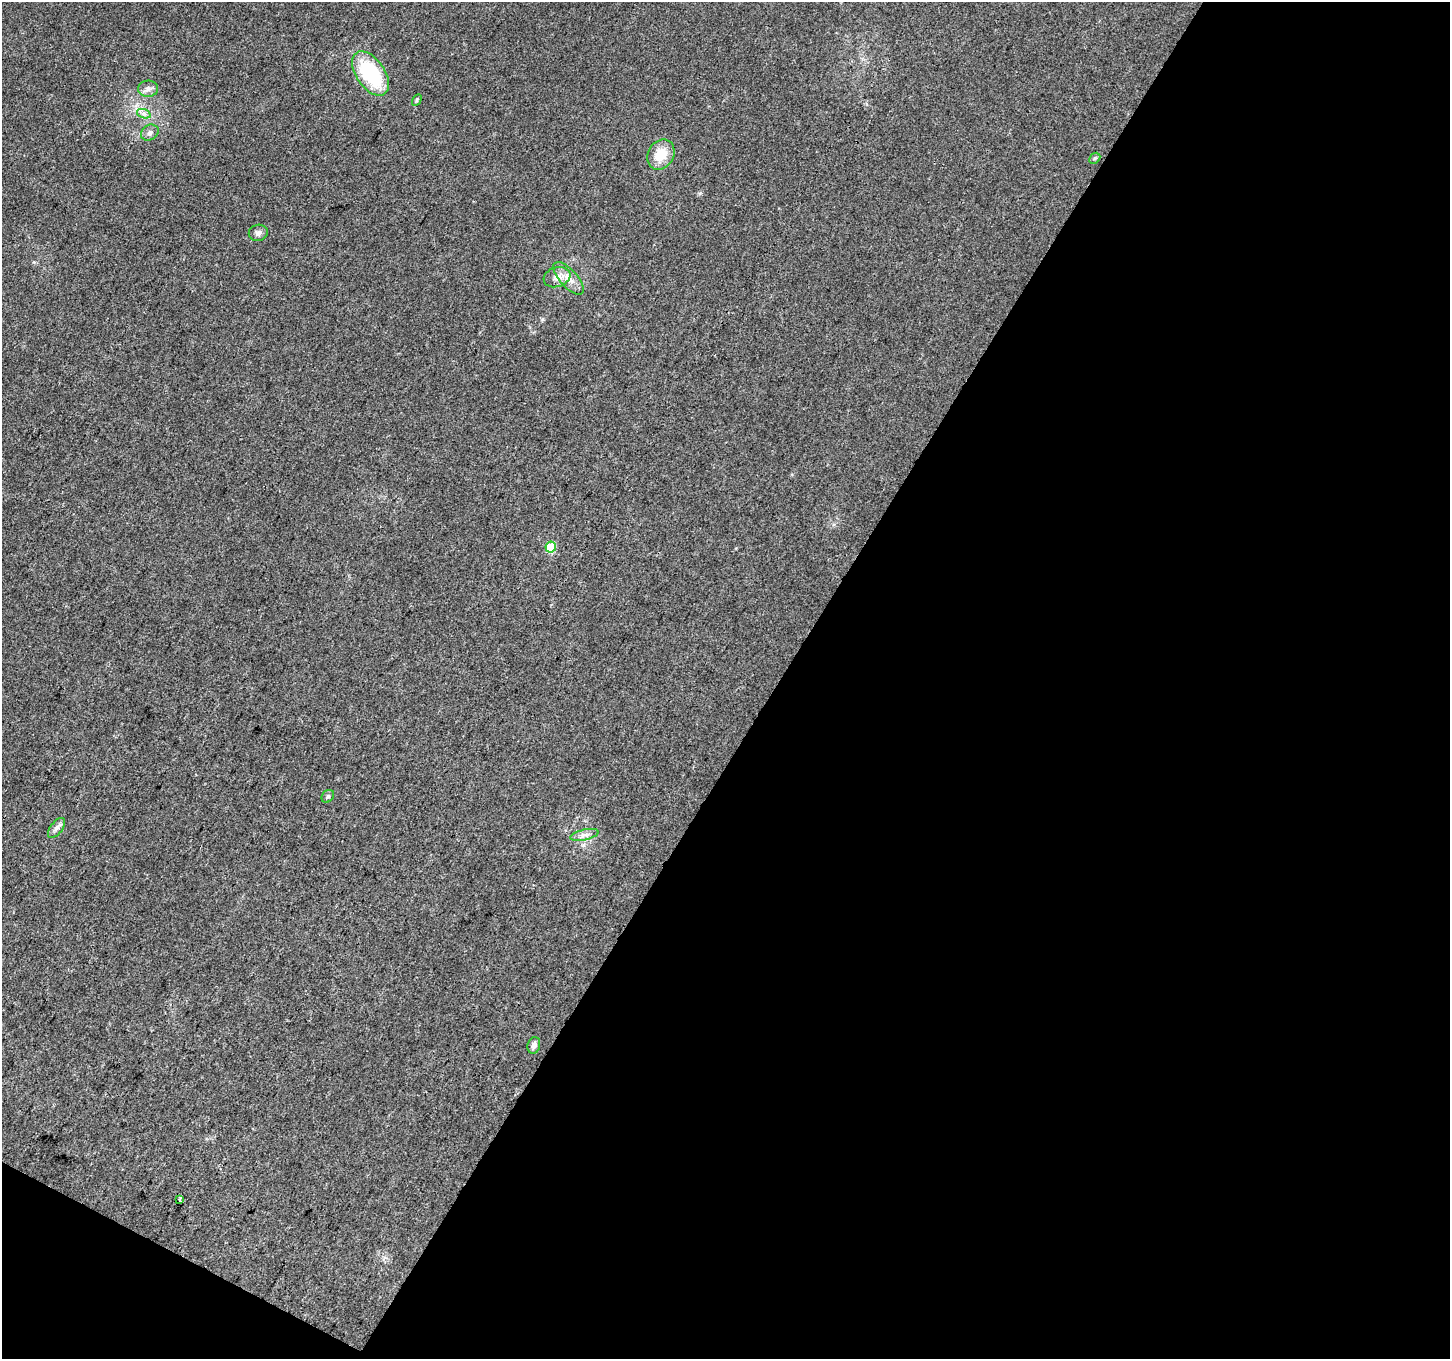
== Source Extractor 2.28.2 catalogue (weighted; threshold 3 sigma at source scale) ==
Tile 4 of 2 x 2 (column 2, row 2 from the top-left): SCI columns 1450-2897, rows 121-1477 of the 2898 x 2936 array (HDU 1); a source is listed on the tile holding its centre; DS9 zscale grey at full resolution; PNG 1452 x 1361 px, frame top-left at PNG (2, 2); each listed source drawn as its Kron ellipse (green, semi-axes under 4 px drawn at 4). Shown black and unused: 48% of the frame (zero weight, under 3 of 4 exposures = <1% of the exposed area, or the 3 px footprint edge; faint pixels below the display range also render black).
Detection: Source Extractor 2.28.2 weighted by HDU 2 'WHT'; one run over the whole footprint, this tile lists its part. Background 0.019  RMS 0.0043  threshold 0.0191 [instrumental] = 3 sigma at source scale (4.5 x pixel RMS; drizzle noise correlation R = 1.50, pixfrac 1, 0.0396/0.0396 arcsec/px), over >= 5 px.
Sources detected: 16; all 16 listed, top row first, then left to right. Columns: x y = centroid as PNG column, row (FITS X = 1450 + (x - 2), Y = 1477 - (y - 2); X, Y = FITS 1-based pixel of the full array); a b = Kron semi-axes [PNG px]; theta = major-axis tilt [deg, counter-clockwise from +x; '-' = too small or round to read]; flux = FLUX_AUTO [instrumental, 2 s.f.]
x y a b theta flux
370 73 25 14 -55 32
148 89 10 8 2 2.1
417 100 6 4 60 0.57
144 114 7 4 -19 1.3
150 133 9 7 31 1.6
661 154 16 13 56 9.4
1095 158 6 4 43 0.71
258 233 9 8 - 1.8
557 277 14 9 19 3.5
569 278 20 9 -48 4.7
551 547 5 5 - 20
328 796 7 5 46 0.86
57 828 12 6 53 1.8
584 835 14 5 12 2.2
534 1045 8 6 75 1.9
179 1199 3 3 - 2
Unlisted compact peaks at least as high as the median listed source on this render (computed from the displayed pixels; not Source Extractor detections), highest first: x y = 700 193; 542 319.